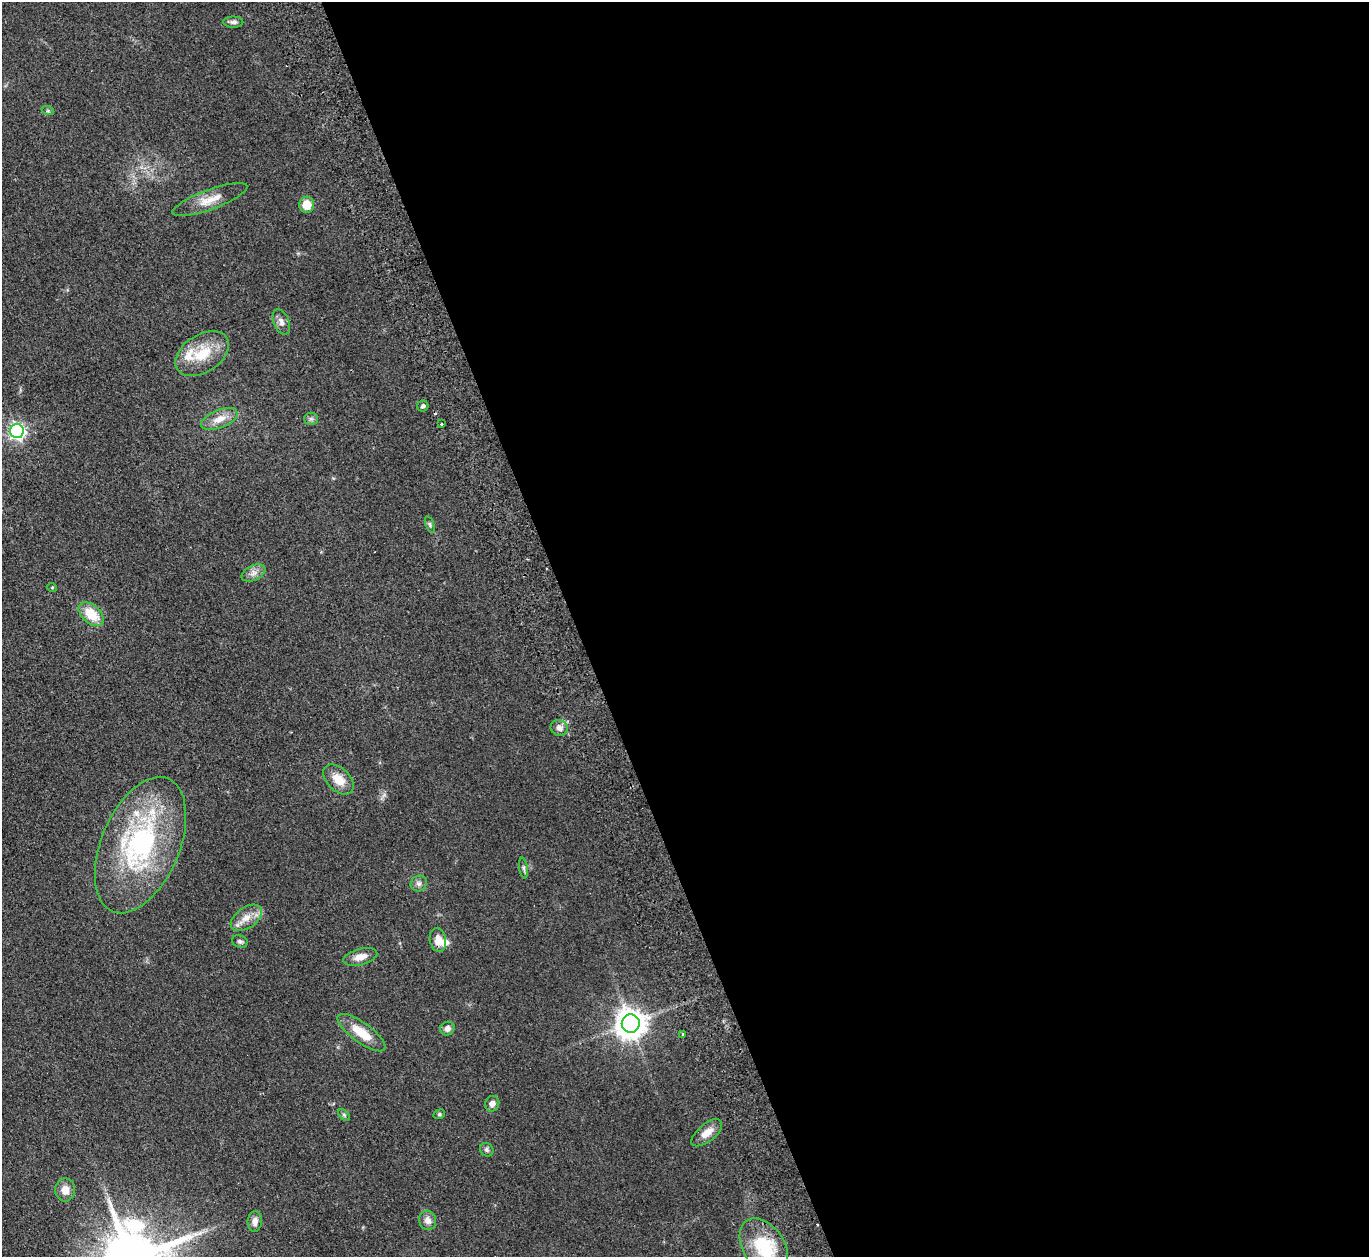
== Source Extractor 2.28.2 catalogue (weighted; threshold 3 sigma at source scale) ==
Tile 8 of 4 x 4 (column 4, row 2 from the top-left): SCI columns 4156-5522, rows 2815-4069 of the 5577 x 5501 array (HDU 1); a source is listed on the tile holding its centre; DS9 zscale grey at full resolution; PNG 1371 x 1259 px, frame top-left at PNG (2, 2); each listed source drawn as its Kron ellipse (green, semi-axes under 4 px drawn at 4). Shown black and unused: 58% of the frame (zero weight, under 2 of 3 exposures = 3% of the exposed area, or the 3 px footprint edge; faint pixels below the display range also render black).
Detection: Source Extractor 2.28.2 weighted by HDU 2 'WHT'; one run over the whole footprint, this tile lists its part. Background 0.0847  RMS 0.0093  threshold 0.0421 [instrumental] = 3 sigma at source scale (4.5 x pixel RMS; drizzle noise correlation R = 1.50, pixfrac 1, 0.05/0.05 arcsec/px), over >= 5 px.
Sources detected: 41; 1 cosmic-ray / hot-pixel residue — neither listed nor drawn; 3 inside a brighter listed object's ellipse — not listed separately; the other 37 listed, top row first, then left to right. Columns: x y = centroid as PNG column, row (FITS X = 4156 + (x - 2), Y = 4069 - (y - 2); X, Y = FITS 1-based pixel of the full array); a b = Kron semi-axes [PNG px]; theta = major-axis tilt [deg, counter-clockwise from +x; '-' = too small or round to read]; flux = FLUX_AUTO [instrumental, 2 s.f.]
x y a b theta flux
233 22 10 5 -1 2.9
48 111 6 4 -18 1.3
210 200 39 10 20 15
307 205 8 7 - 14
281 322 13 7 -67 4.7
202 354 29 18 32 29
423 406 5 5 - 2.5
219 419 19 9 21 11
311 419 6 6 - 2.1
441 424 3 3 - 1.5
17 431 7 7 - 250
430 524 8 4 -70 1.6
253 573 12 7 26 5.1
52 587 5 3 - 0.75
91 614 15 9 -42 22
559 728 8 8 - 4.3
338 780 18 11 -43 14
140 845 72 39 67 150
523 868 10 4 -80 2
419 883 8 7 - 3.4
246 918 17 10 35 11
438 940 12 8 -79 8.6
240 941 8 6 -19 2.2
360 957 17 8 15 8.2
631 1023 9 9 - 1400
447 1028 7 6 - 4
361 1033 28 10 -36 22
683 1034 3 3 - 1.6
492 1104 8 7 - 4.8
439 1114 6 4 22 1.4
344 1115 7 4 -45 1.4
707 1133 18 9 39 10
487 1150 7 6 - 2.2
65 1190 11 10 - 7.8
428 1220 9 8 - 5.7
255 1221 10 7 85 5.3
764 1247 31 20 -58 50
Isophote crosses this tile's border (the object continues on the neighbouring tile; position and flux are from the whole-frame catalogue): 1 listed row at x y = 764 1247